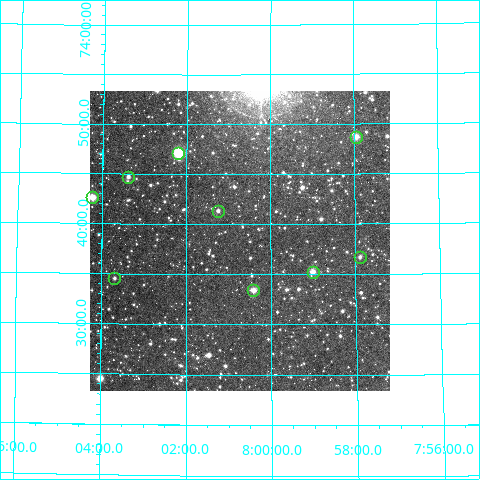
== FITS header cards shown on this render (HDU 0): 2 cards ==
NAXIS1  =                  300
NAXIS2  =                  300

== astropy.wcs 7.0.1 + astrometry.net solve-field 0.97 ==
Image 300 x 300 px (HDU 0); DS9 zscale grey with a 90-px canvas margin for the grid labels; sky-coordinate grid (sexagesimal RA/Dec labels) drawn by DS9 from the SOLVED WCS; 9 Tycho-2 reference stars matched to detected sources circled (green)
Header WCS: RA---TAN/DEC--TAN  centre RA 08:00:44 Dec +73:38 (120.18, +73.64 deg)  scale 6 arcsec/px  FOV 30.0' x 30.0'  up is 0 deg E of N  parity normal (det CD < 0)
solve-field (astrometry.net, Tycho-2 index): VERIFIED the header's WCS against the Tycho-2 star catalogue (verified at 2 index scales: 8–9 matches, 0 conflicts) and refined it, rather than solving blind
Solved WCS: RA---TAN-SIP/DEC--TAN-SIP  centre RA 08:00:44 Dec +73:38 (120.18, +73.64 deg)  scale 6 arcsec/px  FOV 30.0' x 30.0'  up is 0 deg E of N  parity normal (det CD < 0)
The solver's refit moves the header's centre by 2.2 arcsec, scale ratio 1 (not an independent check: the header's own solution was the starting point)
Tycho-2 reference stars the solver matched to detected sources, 9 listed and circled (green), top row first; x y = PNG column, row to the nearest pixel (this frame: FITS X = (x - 90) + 1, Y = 300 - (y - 91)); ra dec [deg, ICRS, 3 dp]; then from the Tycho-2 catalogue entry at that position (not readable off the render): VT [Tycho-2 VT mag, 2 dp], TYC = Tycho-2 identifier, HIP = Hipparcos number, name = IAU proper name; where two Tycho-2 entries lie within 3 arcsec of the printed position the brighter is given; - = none
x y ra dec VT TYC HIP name
356 137 119.486 +73.812 11.44 4373-796-1 - -
178 153 120.548 +73.785 9.54 4380-416-1 - -
128 177 120.847 +73.745 11.42 4380-387-1 - -
92 197 121.058 +73.710 10.48 4380-840-1 - -
218 211 120.313 +73.689 11.89 4380-997-1 - -
360 257 119.472 +73.612 12.45 4373-984-1 - -
313 272 119.752 +73.587 11.70 4373-950-1 - -
114 278 120.921 +73.575 12.78 4380-1258-1 - -
253 290 120.103 +73.557 10.91 4380-766-1 - -